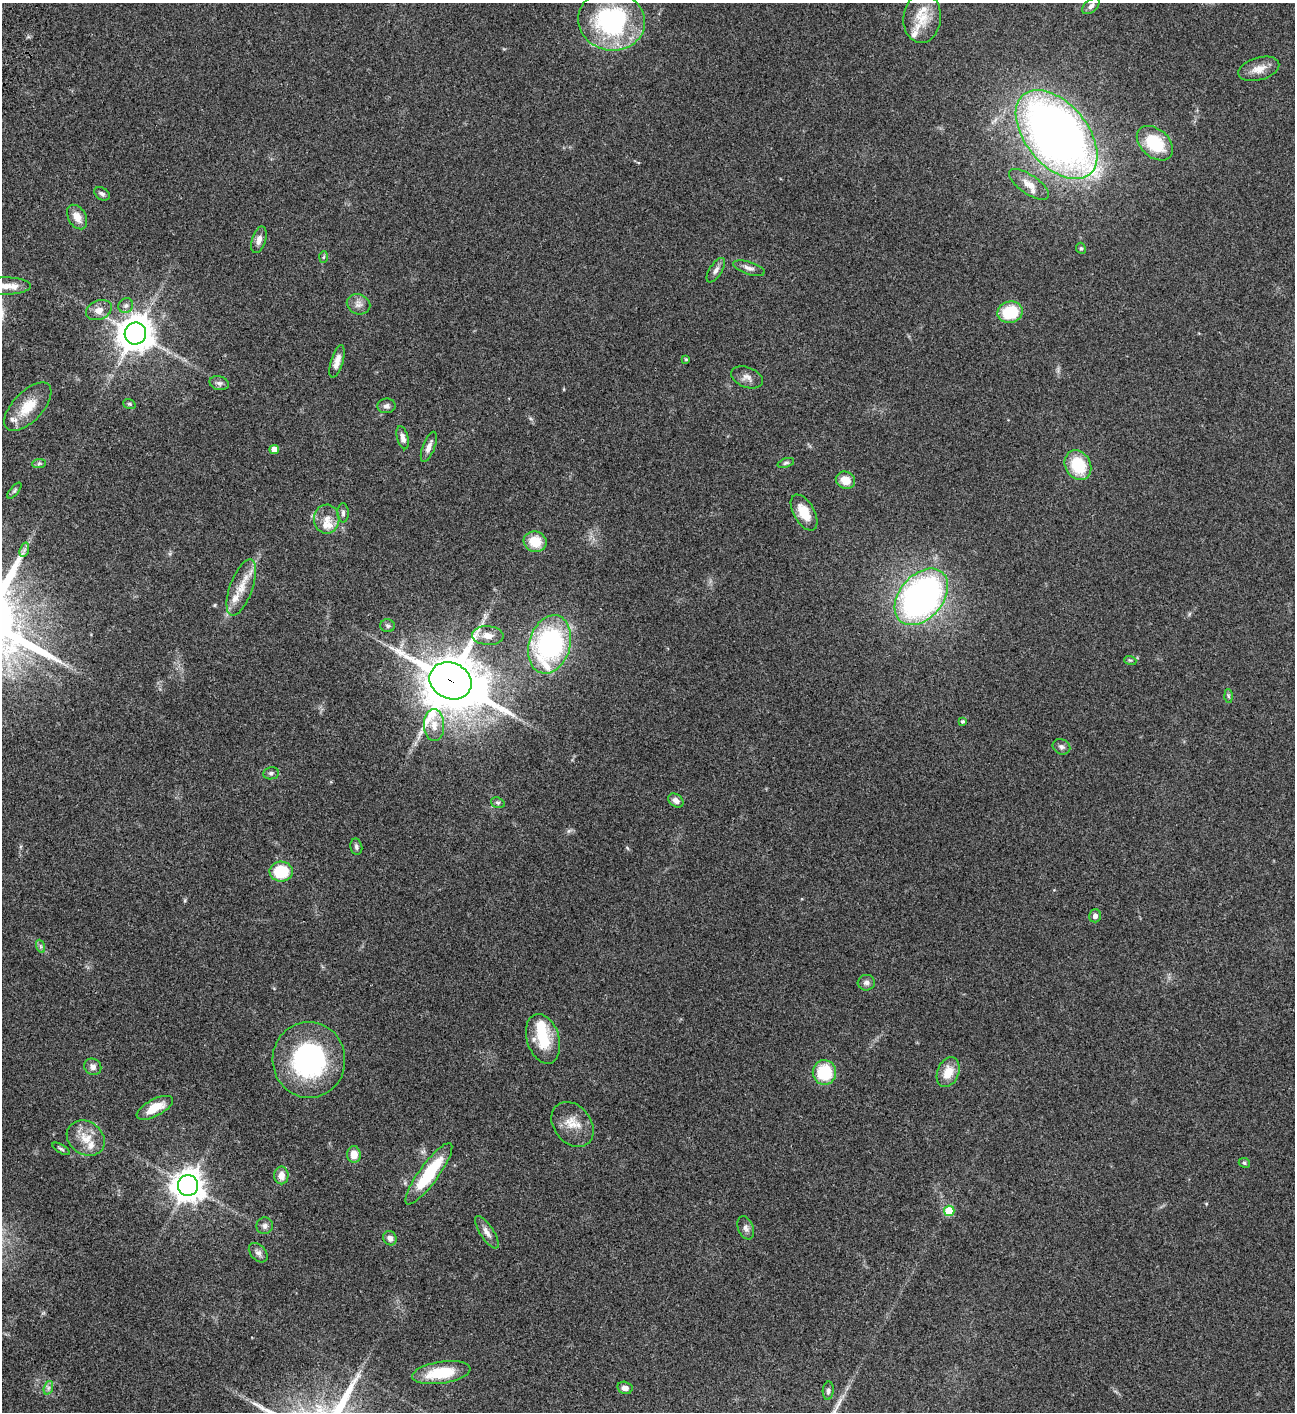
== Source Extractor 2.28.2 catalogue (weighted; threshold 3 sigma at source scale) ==
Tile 11 of 4 x 4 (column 3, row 3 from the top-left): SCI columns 3090-4382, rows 1613-3022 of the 6050 x 6047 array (HDU 1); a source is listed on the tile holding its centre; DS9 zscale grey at full resolution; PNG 1297 x 1414 px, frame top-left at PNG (2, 3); each listed source drawn as its Kron ellipse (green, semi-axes under 4 px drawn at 4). Shown black and unused: <1% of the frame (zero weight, under 3 of 4 exposures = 13% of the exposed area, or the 3 px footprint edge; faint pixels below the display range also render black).
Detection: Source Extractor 2.28.2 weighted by HDU 2 'WHT'; one run over the whole footprint, this tile lists its part. Background 0.0649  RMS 0.0059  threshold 0.0264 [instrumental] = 3 sigma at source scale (4.5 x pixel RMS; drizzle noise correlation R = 1.50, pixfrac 1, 0.05/0.05 arcsec/px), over >= 5 px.
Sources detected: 92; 1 inside a brighter object's white glare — neither listed nor drawn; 8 inside a brighter listed object's ellipse — not listed separately; the other 83 listed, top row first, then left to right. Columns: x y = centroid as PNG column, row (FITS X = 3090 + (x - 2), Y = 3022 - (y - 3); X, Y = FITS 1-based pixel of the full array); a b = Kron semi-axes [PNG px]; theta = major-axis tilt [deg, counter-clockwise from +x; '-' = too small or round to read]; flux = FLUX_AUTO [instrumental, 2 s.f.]
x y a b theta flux
1091 6 10 6 40 2.1
922 18 25 18 85 14
611 21 34 29 -11 76
1259 69 21 11 16 6.4
1057 134 52 31 -50 490
1155 143 21 14 -42 24
1029 184 23 9 -35 6.7
102 194 8 6 -33 1.4
77 217 13 8 -59 6.2
259 240 14 7 73 3.4
1081 248 6 4 -65 0.81
323 257 6 4 87 0.71
749 268 16 6 -18 2.7
716 270 14 6 57 2.4
5 286 25 8 0 8.1
358 304 12 10 -22 3.3
126 305 8 7 - 1.8
99 310 13 9 22 4.8
1010 312 13 10 14 23
135 333 11 10 - 1100
686 359 3 3 - 0.55
337 361 17 6 73 4.1
747 377 16 10 -21 3.6
219 383 10 7 -14 1.8
129 404 6 5 - 0.93
386 406 9 7 6 2.2
28 407 30 15 47 13
403 438 12 5 -74 3
429 447 16 6 69 3.4
274 449 4 4 - 4.5
39 463 7 4 2 1
786 463 9 4 18 1
1078 465 15 12 -60 20
845 480 10 8 -24 7.7
14 491 10 4 50 1
804 512 20 10 -60 10
343 513 9 5 90 1.5
327 519 14 13 - 5.6
535 542 11 10 - 12
24 550 7 4 71 1.4
241 588 29 11 70 10
921 597 32 21 49 210
387 626 7 6 - 1.3
488 636 16 9 -4 4.9
550 644 30 20 74 94
1130 660 6 3 -17 0.72
451 681 21 18 -25 2800
1228 696 7 4 -88 0.97
963 722 4 4 - 0.95
434 725 16 10 -87 6.4
1061 747 9 7 -24 1.8
271 773 8 6 11 1.4
676 801 8 6 -37 2.6
498 803 7 5 -17 1
356 847 8 6 -78 1.5
281 872 11 10 - 20
1095 916 6 6 - 2.1
40 946 7 4 -71 1.1
866 983 8 8 - 2.1
543 1039 25 16 -73 19
309 1060 38 36 -87 80
93 1067 9 8 - 2.8
824 1072 12 11 - 24
948 1072 15 10 68 8.8
155 1108 20 8 28 11
573 1124 25 18 -52 10
86 1138 20 16 -35 9.7
61 1149 9 3 -31 0.94
354 1154 8 7 - 5.7
1244 1163 6 4 -23 0.89
429 1174 37 9 54 30
281 1175 9 7 -89 4.5
188 1186 10 10 - 770
949 1211 5 5 - 19
265 1226 8 8 - 2.1
746 1228 12 7 -70 2.4
487 1232 19 6 -57 3.6
390 1238 7 6 - 2.7
258 1253 11 7 -47 2.2
441 1373 29 11 9 20
48 1388 7 4 71 1.3
625 1388 8 6 -13 2.8
828 1391 9 5 86 1.3
Overlapping masked pixels (flux is a lower limit): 1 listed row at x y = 451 681
Isophote crosses this tile's border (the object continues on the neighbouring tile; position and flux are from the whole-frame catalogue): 1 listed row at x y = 5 286